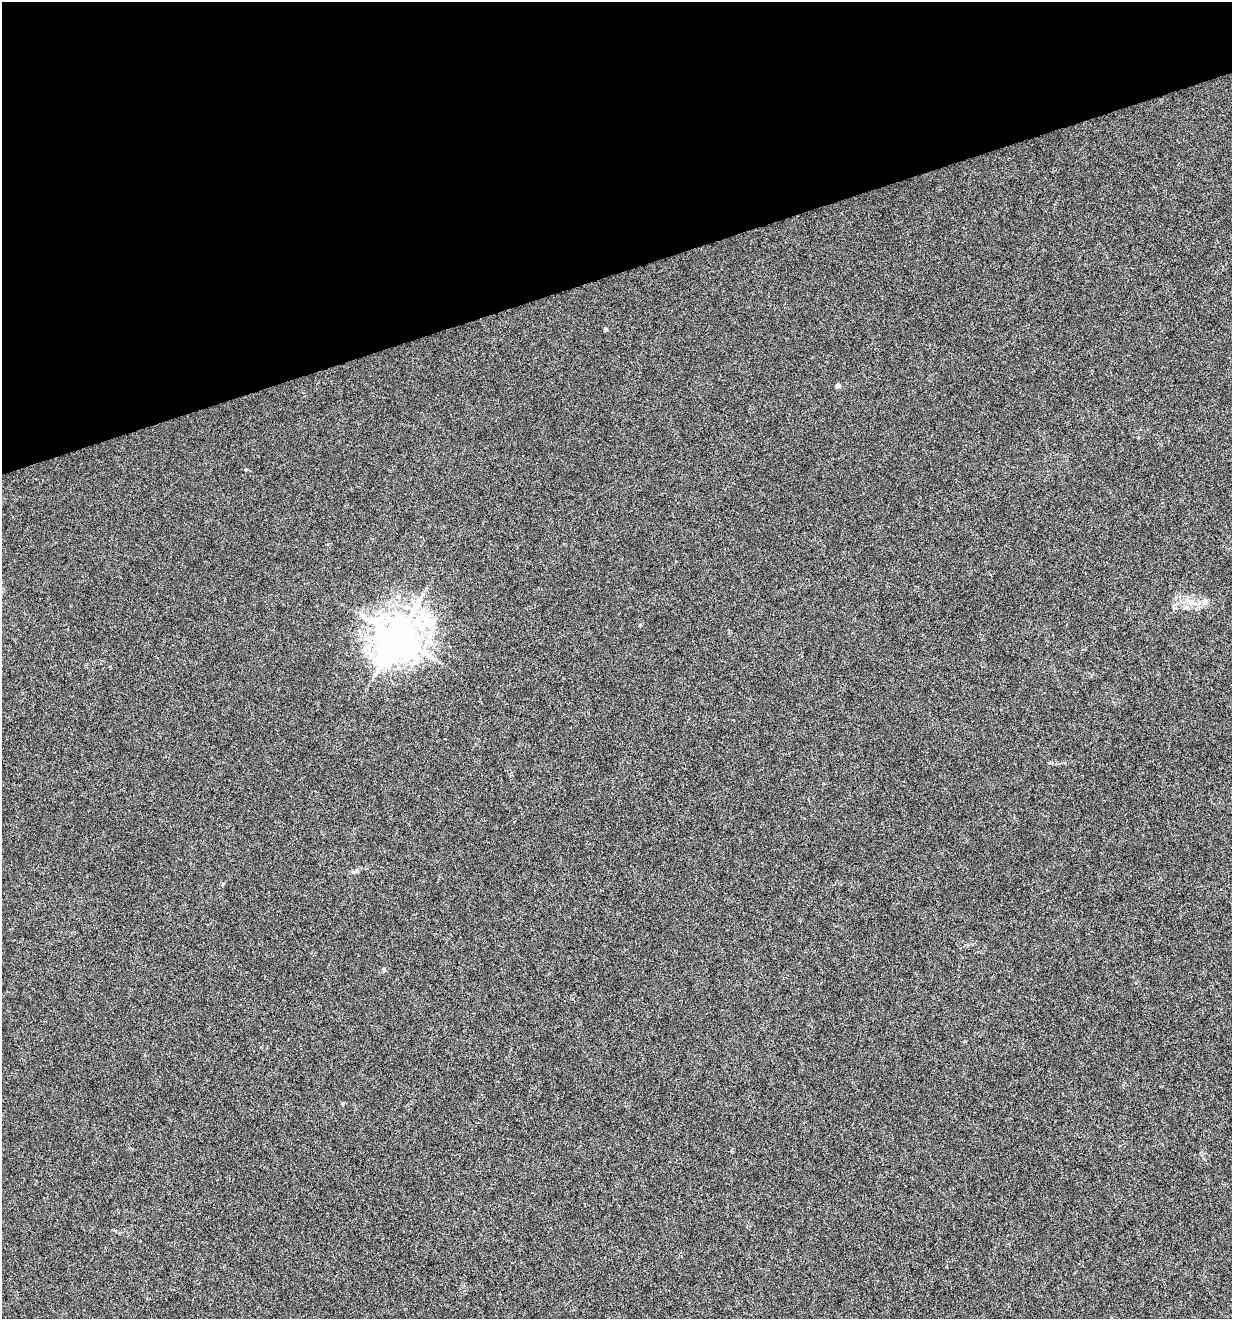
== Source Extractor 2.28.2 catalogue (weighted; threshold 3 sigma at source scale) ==
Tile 3 of 4 x 4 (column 3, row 1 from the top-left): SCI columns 2568-3797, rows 3953-5269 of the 5081 x 5270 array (HDU 1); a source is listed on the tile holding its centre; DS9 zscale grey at full resolution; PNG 1234 x 1321 px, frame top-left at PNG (2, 2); no overlay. Shown black and unused: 21% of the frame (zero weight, under 4 of 8 exposures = <1% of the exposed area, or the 3 px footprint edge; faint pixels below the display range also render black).
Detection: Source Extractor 2.28.2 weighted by HDU 2 'WHT'; one run over the whole footprint, this tile lists its part. Background 0.00105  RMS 0.0014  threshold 0.00554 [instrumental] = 3 sigma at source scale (4.09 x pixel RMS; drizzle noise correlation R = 1.36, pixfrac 0.8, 0.0396/0.0396 arcsec/px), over >= 5 px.
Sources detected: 8; all 8 listed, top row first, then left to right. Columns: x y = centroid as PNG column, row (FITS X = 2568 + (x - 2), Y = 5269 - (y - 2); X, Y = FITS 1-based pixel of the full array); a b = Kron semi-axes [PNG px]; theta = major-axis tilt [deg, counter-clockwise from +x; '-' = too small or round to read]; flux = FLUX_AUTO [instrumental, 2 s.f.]
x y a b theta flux
605 329 4 3 - 0.37
838 385 4 4 - 0.53
1205 601 10 7 62 0.47
1192 602 12 7 -37 0.93
640 625 4 4 - 0.17
398 637 14 13 - 400
222 884 5 3 - 0.15
342 1103 5 4 - 0.17